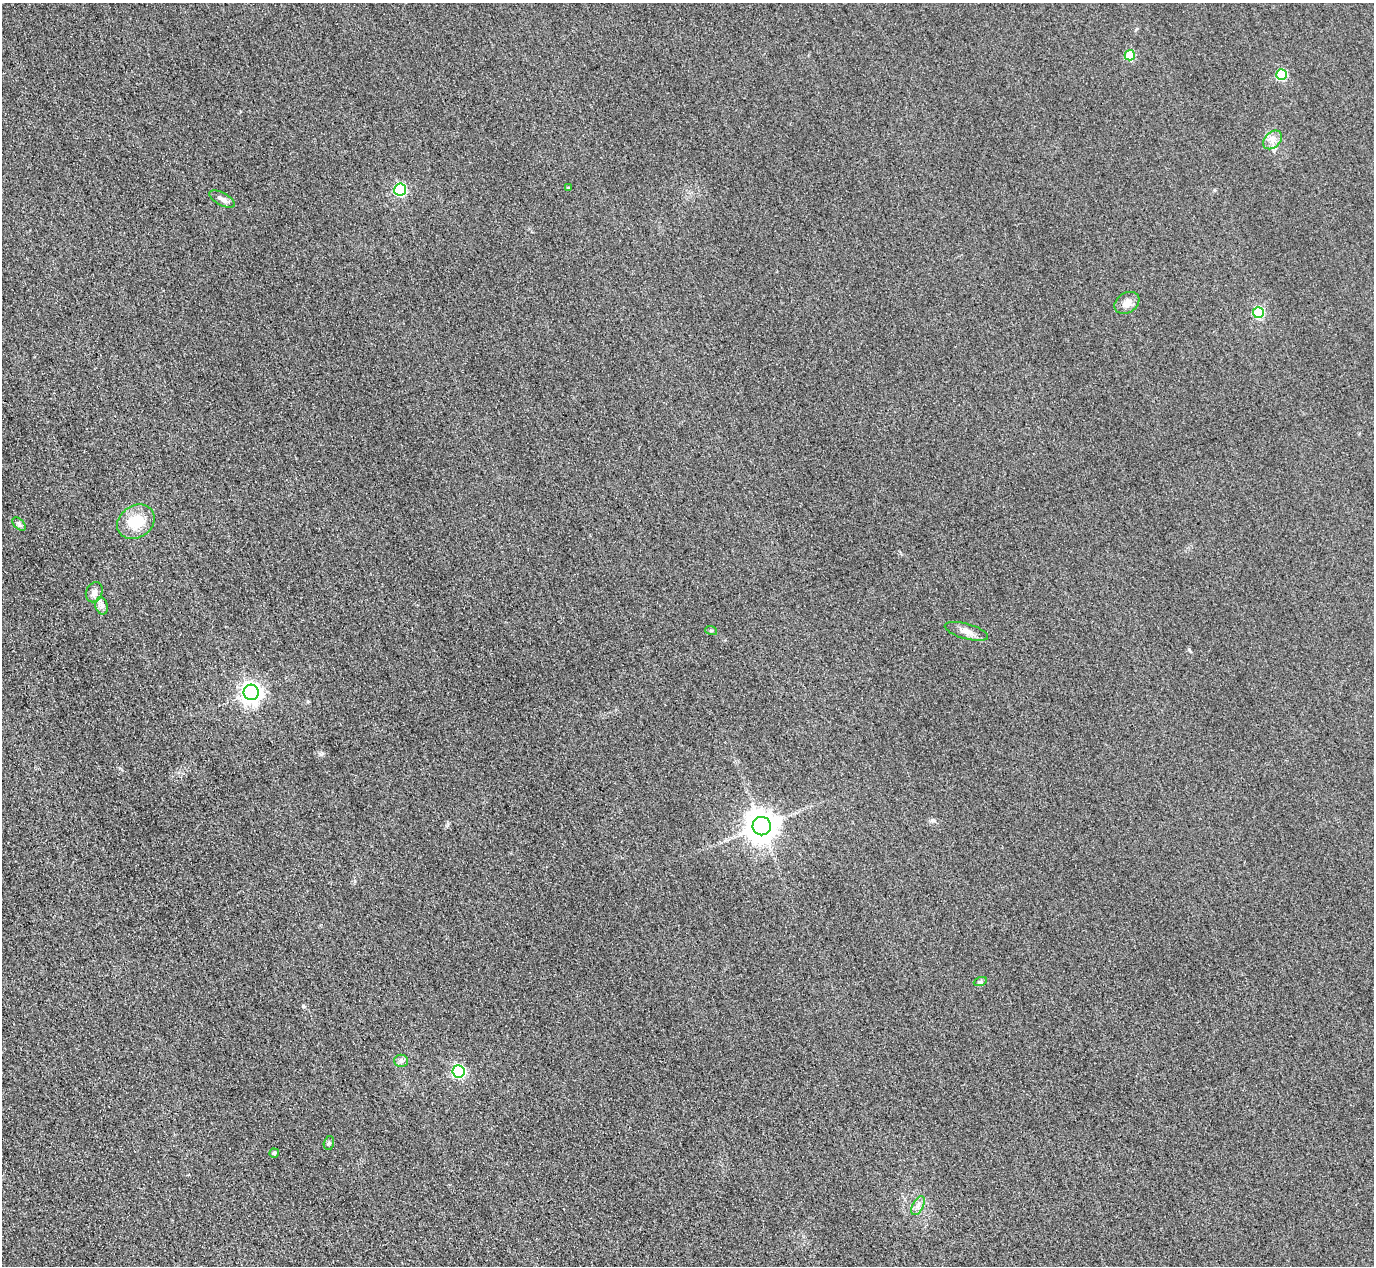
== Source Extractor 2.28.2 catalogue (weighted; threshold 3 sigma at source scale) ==
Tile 7 of 4 x 4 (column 3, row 2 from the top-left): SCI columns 2773-4144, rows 2833-4096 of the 5546 x 5533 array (HDU 1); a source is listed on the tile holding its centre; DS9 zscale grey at full resolution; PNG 1376 x 1268 px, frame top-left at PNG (2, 3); each listed source drawn as its Kron ellipse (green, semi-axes under 4 px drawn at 4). Shown black and unused: <1% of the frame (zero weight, under 3 of 4 exposures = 3% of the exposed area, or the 3 px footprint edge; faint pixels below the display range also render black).
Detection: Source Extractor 2.28.2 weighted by HDU 2 'WHT'; one run over the whole footprint, this tile lists its part. Background 0.133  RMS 0.019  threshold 0.0842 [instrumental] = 3 sigma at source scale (4.5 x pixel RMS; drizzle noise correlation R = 1.50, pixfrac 1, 0.05/0.05 arcsec/px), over >= 5 px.
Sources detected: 22; all 22 listed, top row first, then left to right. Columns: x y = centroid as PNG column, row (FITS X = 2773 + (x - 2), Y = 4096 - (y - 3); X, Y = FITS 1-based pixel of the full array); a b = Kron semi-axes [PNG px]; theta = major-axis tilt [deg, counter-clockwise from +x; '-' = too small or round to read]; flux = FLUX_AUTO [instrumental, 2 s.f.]
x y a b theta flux
1130 55 5 5 - 62
1282 75 5 5 - 100
1272 140 11 7 44 11
568 188 4 3 - 2.1
400 190 6 6 - 220
222 199 14 6 -28 9.1
1127 303 13 10 33 14
1258 313 5 5 - 140
136 522 20 16 33 50
19 524 8 4 -47 3.8
94 592 10 8 66 9.7
102 606 8 6 -76 6.8
711 630 6 4 -18 2.2
966 631 22 7 -15 14
251 692 8 7 - 940
762 826 9 9 - 3200
980 982 7 4 19 3.2
401 1061 6 6 - 4.9
459 1071 6 6 - 260
329 1143 7 5 73 3.4
274 1153 5 4 - 4
918 1206 10 5 63 7.5
Unlisted compact peaks at least as high as the median listed source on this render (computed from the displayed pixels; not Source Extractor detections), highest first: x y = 303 1006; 322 753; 932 820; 1189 649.